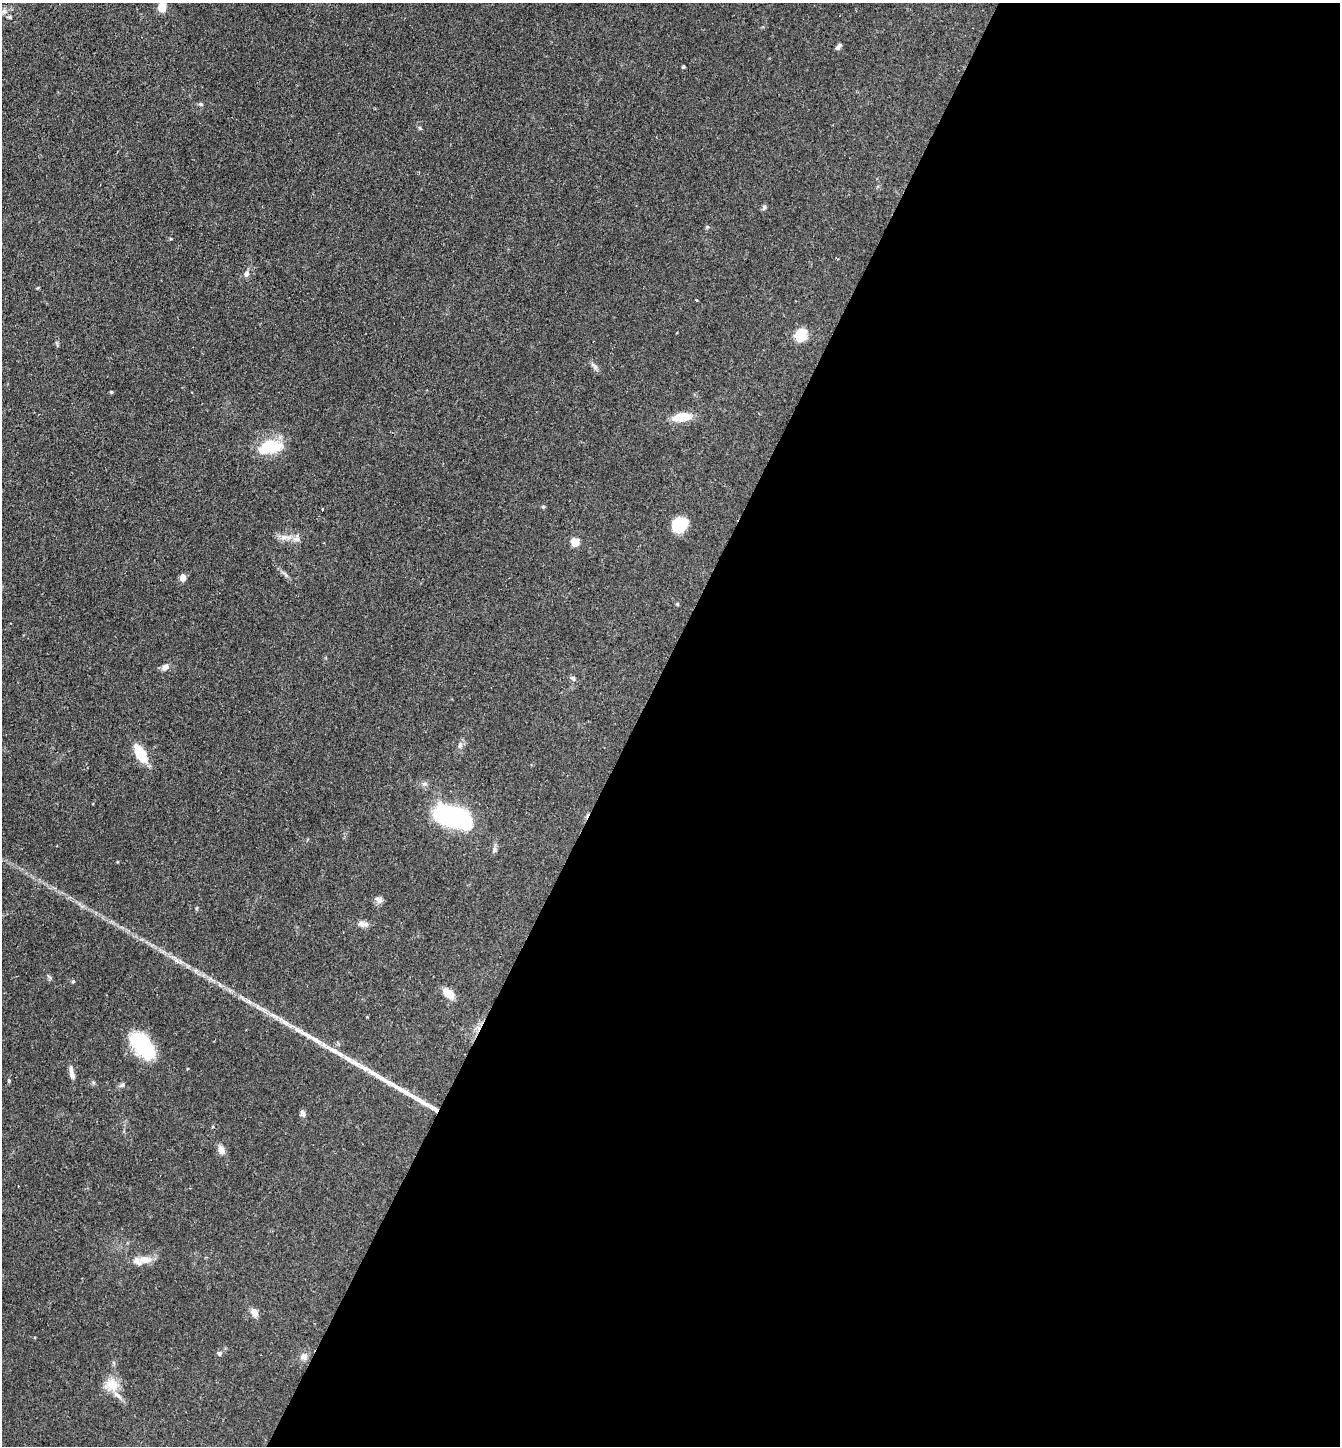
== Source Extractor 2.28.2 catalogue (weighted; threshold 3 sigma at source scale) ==
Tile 12 of 4 x 4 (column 4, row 3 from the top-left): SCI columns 4162-5499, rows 1446-2889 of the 5783 x 5776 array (HDU 1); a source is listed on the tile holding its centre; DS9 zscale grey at full resolution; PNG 1342 x 1448 px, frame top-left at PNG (2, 3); no overlay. Shown black and unused: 53% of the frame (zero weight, under 2 of 3 exposures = <1% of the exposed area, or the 3 px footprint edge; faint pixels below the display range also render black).
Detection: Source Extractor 2.28.2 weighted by HDU 2 'WHT'; one run over the whole footprint, this tile lists its part. Background 0.0527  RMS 0.005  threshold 0.0226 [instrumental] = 3 sigma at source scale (4.5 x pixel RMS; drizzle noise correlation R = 1.50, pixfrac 1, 0.05/0.05 arcsec/px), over >= 5 px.
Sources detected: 49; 1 long thin detection or spike segment (spike, bleed or trail) — not listed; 3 inside a brighter listed object's ellipse — not listed separately; the other 45 listed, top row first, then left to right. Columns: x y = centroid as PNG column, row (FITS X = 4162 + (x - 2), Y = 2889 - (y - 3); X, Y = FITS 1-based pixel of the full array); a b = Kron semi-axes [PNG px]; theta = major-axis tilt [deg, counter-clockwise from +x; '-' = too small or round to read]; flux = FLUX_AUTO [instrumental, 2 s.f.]
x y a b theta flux
162 7 8 7 - 7.3
10 17 5 4 - 0.83
838 47 9 5 51 1.3
683 67 3 3 - 0.75
201 104 6 5 - 0.83
420 128 6 3 -71 0.64
764 207 8 5 80 0.98
246 274 8 7 - 1.8
38 288 4 4 - 0.49
696 300 3 2 - 0.42
801 335 15 13 61 8.8
594 366 12 5 -42 1.7
111 392 4 4 - 0.58
682 417 20 9 8 9.8
270 447 27 14 9 20
543 507 6 4 0 0.6
680 524 15 13 38 14
285 537 18 7 -1 4.1
575 543 7 7 - 5.8
183 578 7 6 - 3
677 604 5 4 - 0.61
165 667 9 7 28 2.4
573 678 8 5 -35 1.2
460 745 8 6 -90 1.6
140 753 23 11 -59 12
453 817 32 16 -20 83
495 850 7 6 - 1.2
379 900 11 8 -35 2.1
360 923 10 8 -22 2.2
73 981 5 4 - 0.58
448 993 15 9 -36 5.5
249 1002 9 3 -45 1.4
307 1035 30 6 -28 6.8
142 1045 34 18 -52 27
336 1051 33 8 -30 9
72 1073 16 6 -77 2.7
9 1080 7 3 90 0.6
122 1085 7 6 - 1.1
302 1113 9 6 -75 1.7
221 1150 10 7 -66 3.3
145 1260 16 9 -2 5.8
254 1313 12 8 -68 2.7
219 1353 6 6 - 1
304 1357 9 9 - 2.7
112 1385 20 15 9 7.8